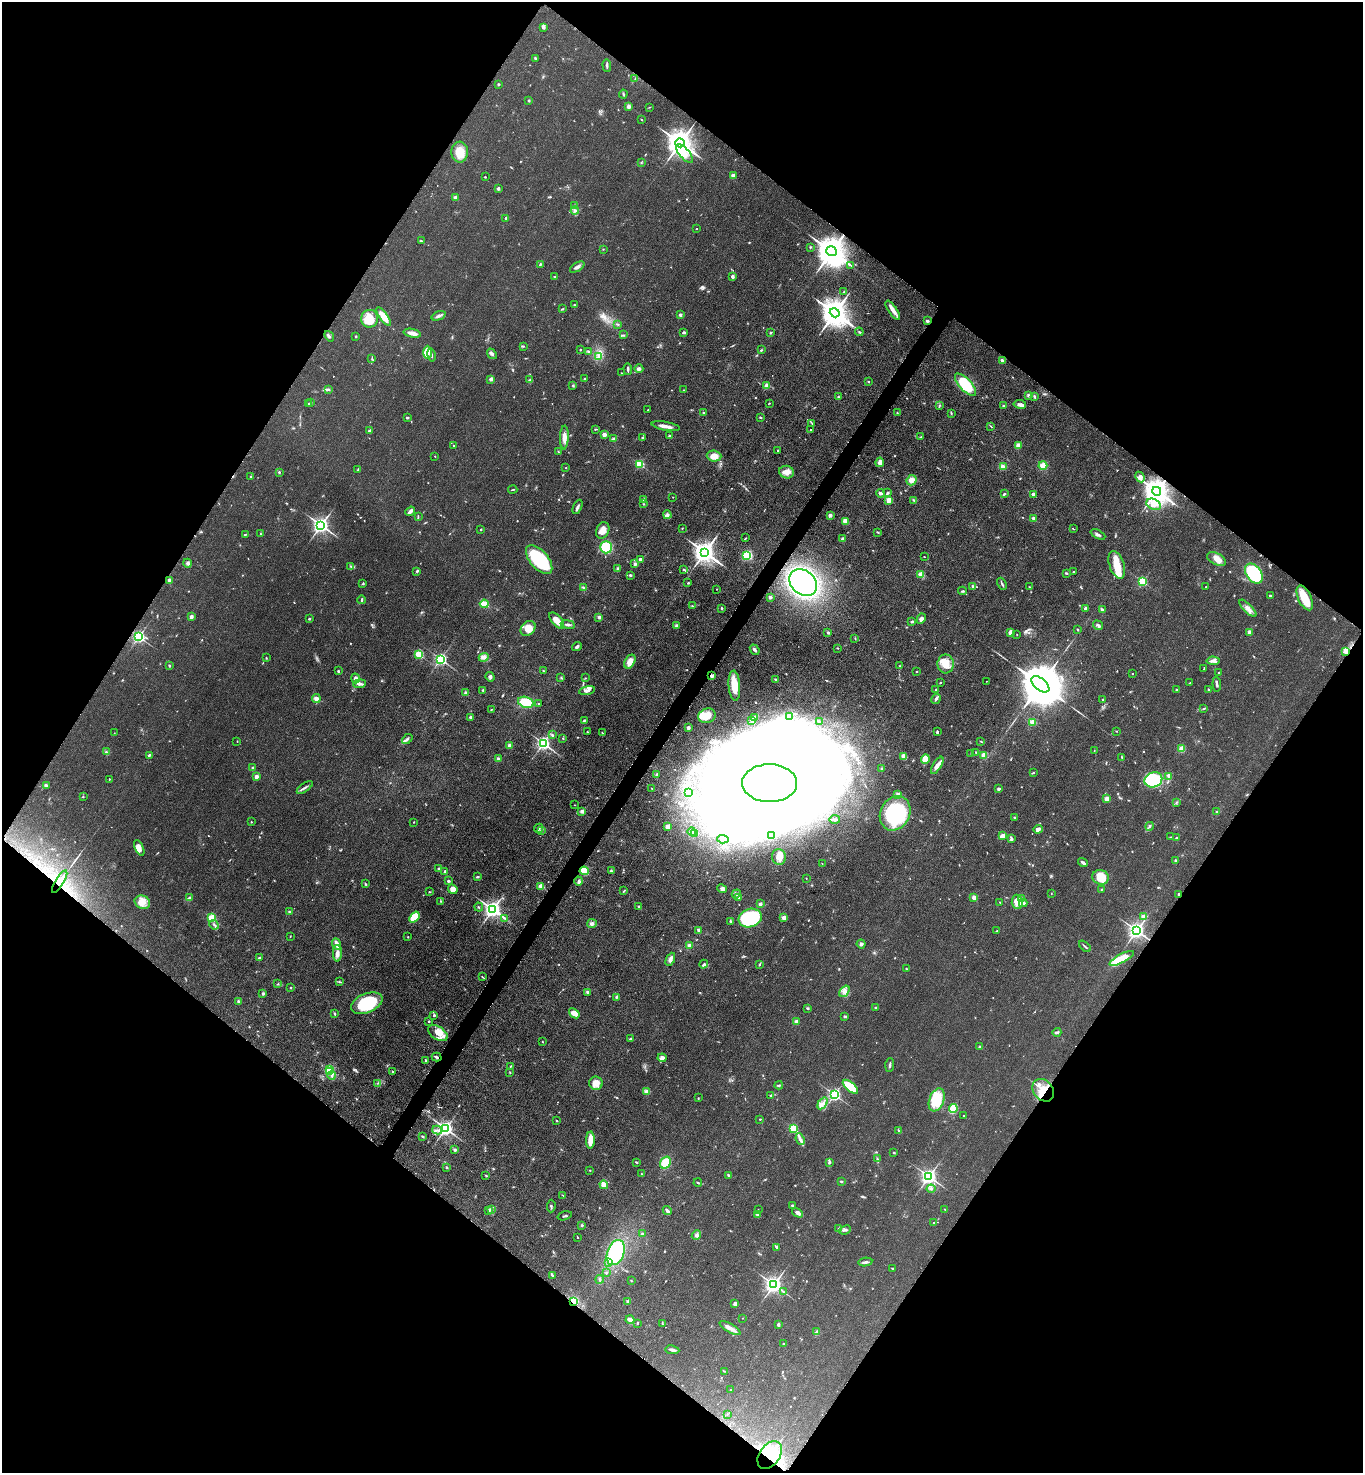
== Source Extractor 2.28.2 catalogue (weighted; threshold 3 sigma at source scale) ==
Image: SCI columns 320-5763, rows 30-5911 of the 5943 x 5939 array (HDU 1 of 3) = the unmasked area's bounding box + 8 px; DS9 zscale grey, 4 x 4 block average (1 PNG px = mean of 4 x 4 image px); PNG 1365 x 1475 px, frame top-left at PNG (2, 2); each listed source drawn as its Kron ellipse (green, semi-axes under 4 px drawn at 4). Shown black and unused: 50% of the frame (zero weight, under 3 of 4 exposures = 3% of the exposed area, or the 3 px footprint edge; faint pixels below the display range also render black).
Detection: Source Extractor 2.28.2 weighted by HDU 2 'WHT'. Background 0.0414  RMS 0.0059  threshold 0.0268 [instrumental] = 3 sigma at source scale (4.5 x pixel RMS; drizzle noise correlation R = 1.50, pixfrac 1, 0.05/0.05 arcsec/px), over >= 5 px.
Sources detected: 873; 6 too faint to see at this stretch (4 x 4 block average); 83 inside a brighter object's white glare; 4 cosmic-ray / hot-pixel residue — neither listed nor drawn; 16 coinciding with a brighter row at this scale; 40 inside a brighter listed object's ellipse — not listed separately; of the other 724, all 500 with FLUX_AUTO >= 1.78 (the completeness limit of this list) listed and drawn (224 fainter detections not listed), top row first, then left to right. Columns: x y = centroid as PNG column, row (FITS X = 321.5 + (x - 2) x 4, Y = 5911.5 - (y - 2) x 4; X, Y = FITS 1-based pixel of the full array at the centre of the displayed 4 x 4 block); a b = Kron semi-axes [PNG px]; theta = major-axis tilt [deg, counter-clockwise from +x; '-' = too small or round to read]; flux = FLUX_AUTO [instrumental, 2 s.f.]
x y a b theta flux
543 27 4 3 - 8.6
535 58 3 2 - 4.9
607 65 6 2 -87 6.7
635 79 3 2 - 2.9
498 84 2 2 - 5.5
623 94 4 2 - 4.3
529 101 3 2 - 3.1
628 106 3 3 - 13
649 107 3 2 - 1.8
642 120 2 2 - 2.1
680 143 5 4 - 5600
460 152 10 8 -87 53
684 153 12 5 -50 31
641 162 2 2 - 2
733 176 2 2 - 56
485 177 2 2 - 2.7
498 189 3 2 - 9.9
455 198 2 2 - 59
575 205 2 2 - 3.3
575 210 4 2 - 6
506 218 2 2 - 22
696 229 2 2 - 2
422 241 3 2 - 2.1
810 247 2 2 - 3.2
603 249 2 2 - 2
831 251 5 4 - 8700
540 264 3 2 - 4.8
850 265 2 2 - 1.8
577 267 8 2 32 9.9
732 276 4 2 - 11
555 277 2 2 - 2.7
844 292 2 2 - 4.2
574 305 2 2 - 2.2
563 309 2 2 - 2.4
893 310 11 3 -55 31
835 313 5 4 - 6700
680 315 4 3 - 5.9
383 316 11 4 -55 50
439 316 7 2 21 11
369 319 9 8 - 71
927 321 3 2 - 7.9
617 324 3 2 - 3.3
683 332 4 3 - 4.9
859 332 4 2 - 4.4
412 333 9 3 -12 23
770 333 3 2 - 4.1
623 335 3 2 - 3.1
329 336 6 2 -53 6.2
356 336 2 2 - 4.7
523 346 3 2 - 3
580 350 2 2 - 3
761 350 3 2 - 2.7
427 352 6 4 -90 26
588 352 3 2 - 3.7
492 354 6 2 -50 7.5
431 355 7 2 -79 7.8
598 356 2 2 - 3.4
372 359 2 2 - 1.9
1002 360 2 2 - 23
628 369 6 2 -86 7.8
639 369 4 4 - 8.7
621 373 2 2 - 2.2
491 379 2 2 - 41
585 379 2 2 - 3.4
530 380 2 2 - 2.3
868 382 2 2 - 5.3
965 385 14 6 -47 150
573 386 3 2 - 3.7
766 386 3 3 - 24
328 389 3 2 - 4.4
683 390 2 2 - 2.5
1028 395 3 3 - 5.8
838 397 3 2 - 2.7
1034 397 3 2 - 6.6
311 402 2 2 - 2.2
769 403 2 2 - 2.5
309 404 2 2 - 3.1
1020 404 6 4 -11 12
939 406 4 2 - 3.8
1003 406 2 2 - 3.5
648 410 2 2 - 3
704 413 3 2 - 2.7
897 413 2 2 - 2.4
951 413 4 2 - 3.6
760 417 3 2 - 3.1
407 418 2 2 - 6
812 423 4 2 - 2.5
666 426 14 2 -10 27
991 426 4 2 - 2.9
595 429 4 2 - 3
811 430 2 2 - 6.5
370 431 3 2 - 10
604 434 2 2 - 64
670 436 3 3 - 5.2
564 437 12 4 88 24
921 437 4 2 - 4.1
642 438 4 2 - 4.2
614 439 3 2 - 12
453 446 2 2 - 1.9
1018 446 4 3 - 18
778 451 2 2 - 2.4
559 452 3 2 - 2.7
435 456 2 2 - 2.4
714 456 7 5 -5 26
880 462 5 3 - 18
640 464 2 2 - 270
1043 465 4 4 - 25
1003 467 4 3 - 9.5
566 468 2 2 - 2.1
358 469 3 2 - 3.8
279 472 2 2 - 9.4
787 472 7 6 - 26
251 477 2 2 - 7.6
1140 477 5 4 - 13
911 480 5 5 - 22
513 490 4 2 - 2.9
1157 491 4 4 - 5500
880 493 4 3 - 6.8
888 493 3 2 - 4.6
1004 494 2 2 - 5.7
1033 494 2 2 - 37
673 497 2 2 - 2.9
644 499 2 2 - 3.2
889 500 2 2 - 100
914 500 4 2 - 3.6
643 504 2 2 - 3
1154 504 7 5 -26 23
577 507 7 2 66 8
410 511 5 2 - 15
667 515 4 3 - 7.2
830 515 2 2 - 45
418 516 3 2 - 3
1033 518 2 2 - 36
846 521 4 3 - 31
321 525 3 3 - 1800
682 528 2 2 - 2.2
481 529 2 2 - 3.3
1073 529 3 2 - 1.9
603 530 8 6 67 30
878 532 3 2 - 3.6
260 534 3 2 - 2.2
1098 534 8 2 -26 11
245 535 3 2 - 3.6
745 538 3 2 - 2.2
843 538 3 2 - 4.8
606 547 6 6 - 130
705 552 4 3 - 3400
747 555 4 3 - 140
924 557 2 2 - 1.8
539 559 17 9 -49 280
1216 559 10 5 -27 28
641 560 4 3 - 9.9
187 563 4 3 - 7.2
635 564 3 3 - 4.9
1117 565 14 7 -71 62
350 566 2 2 - 2
617 568 2 2 - 6.8
684 569 3 2 - 3.7
417 571 3 2 - 5.2
1073 571 2 2 - 2.3
1066 573 3 2 - 3.9
1254 573 11 7 -53 400
921 574 2 2 - 74
630 575 2 2 - 17
169 580 3 2 - 11
803 582 15 12 -40 970
1143 582 2 2 - 390
363 583 3 2 - 3.5
688 583 3 2 - 2.7
1002 584 6 2 -61 5.1
583 587 3 2 - 3.5
973 587 4 2 - 8.2
1029 587 2 2 - 2.1
1206 587 2 2 - 3.4
717 589 2 2 - 1.8
963 591 4 2 - 4.4
1270 596 2 2 - 12
770 597 2 2 - 35
1305 598 13 6 -65 82
361 600 4 2 - 4.8
484 604 4 3 - 42
692 606 3 2 - 2.4
721 608 2 2 - 11
1085 608 3 2 - 5.1
1248 608 11 3 -45 20
1102 610 3 2 - 10
191 617 2 2 - 44
599 617 3 2 - 7.8
309 619 2 2 - 11
921 619 5 3 - 14
557 621 10 5 -50 36
912 621 2 2 - 21
568 625 7 2 -8 9.8
676 625 4 3 - 5.8
1098 625 5 2 - 5.8
528 628 8 6 48 42
1077 629 2 2 - 2.9
828 632 3 2 - 5.5
1011 633 3 3 - 31
1249 633 3 3 - 24
1017 635 2 2 - 2.5
139 637 2 2 - 800
855 638 3 2 - 1.8
577 646 5 2 - 9.7
838 648 2 2 - 2.9
755 650 5 2 - 8.6
1346 651 4 3 - 38
419 654 2 2 - 200
484 657 5 3 - 9.2
266 658 3 2 - 2.7
440 659 2 2 - 790
1213 661 6 3 -4 13
630 662 7 5 60 29
946 664 9 8 - 50
169 666 2 2 - 5.1
900 666 2 2 - 2
1204 669 3 2 - 2.4
543 670 3 2 - 2.7
338 671 2 2 - 4.3
916 672 2 2 - 1.9
1132 673 2 2 - 4.7
1219 673 2 2 - 7.2
712 676 4 3 - 6.8
490 677 5 3 - 6.5
356 678 5 3 - 18
561 678 2 2 - 2
585 678 3 2 - 1.9
776 680 3 2 - 5.1
986 681 2 2 - 2.1
941 683 3 2 - 2.2
1190 683 2 2 - 2.7
360 684 6 3 5 12
1040 684 10 6 -39 27000
1217 684 7 2 -85 6.9
734 686 15 6 -86 72
483 690 2 2 - 3.9
936 690 2 2 - 5.9
1176 690 2 2 - 4.3
1209 690 4 2 - 3.7
587 691 8 3 11 11
465 693 2 2 - 34
316 698 4 3 - 21
936 699 5 3 - 9
1103 699 2 2 - 9.1
526 702 8 5 -16 130
538 703 2 2 - 2.2
1204 709 4 2 - 3.3
491 710 2 2 - 2.4
707 716 9 7 18 40
471 717 3 3 - 6.3
754 717 2 2 - 2.7
790 717 3 2 - 2.9
584 720 3 2 - 4.1
752 720 3 2 - 4
820 722 3 2 - 2.1
1033 722 2 2 - 170
688 728 2 2 - 38
1116 731 2 2 - 2.1
587 732 3 2 - 3.1
937 732 4 2 - 4.1
114 733 2 2 - 1.9
602 733 3 2 - 2.8
552 735 2 2 - 4.4
563 738 2 2 - 2.9
407 739 6 2 43 6.9
237 741 2 2 - 1.9
981 741 3 2 - 2.7
543 743 2 2 - 1100
509 745 4 3 - 8
1182 749 4 3 - 30
1094 750 2 2 - 2.2
106 752 3 3 - 4.3
976 752 3 2 - 1.8
971 754 3 2 - 2.6
149 755 2 2 - 6.1
984 755 4 4 - 17
904 757 4 3 - 28
1122 757 3 2 - 2.3
498 758 2 2 - 5.8
925 759 5 4 - 53
937 765 10 3 59 23
253 768 2 2 - 27
882 769 3 2 - 5.5
1033 773 3 2 - 2.7
657 775 2 2 - 11
1169 776 3 2 - 23
256 777 2 2 - 47
109 779 2 2 - 5.7
1153 780 9 7 21 210
770 783 27 19 -1 7700
46 785 3 2 - 7.4
305 787 9 2 35 8.8
652 789 2 2 - 3.1
999 789 3 2 - 6.7
688 792 2 2 - 3.7
898 795 4 3 - 7.9
83 797 2 2 - 1.9
1107 799 2 2 - 120
1177 802 2 2 - 2.7
575 805 2 2 - 2.6
582 811 2 2 - 56
1217 812 2 2 - 13
895 813 18 14 61 300
1015 818 3 2 - 3.5
835 819 5 3 - 9.5
251 822 2 2 - 5
414 822 2 2 - 1.8
668 826 2 2 - 81
1149 826 4 2 - 5.9
539 828 5 2 - 5.6
1038 829 5 3 - 15
542 831 2 2 - 2.2
692 832 4 2 - 5.5
694 834 4 2 - 6.3
772 836 2 2 - 2.5
1003 836 4 3 - 21
1170 837 2 2 - 1.9
1012 838 4 2 - 5
1176 838 3 2 - 3.1
723 839 6 2 -5 6.4
139 848 8 3 -65 20
779 857 8 7 - 35
1175 860 2 2 - 3.4
1083 862 5 2 - 11
822 863 2 2 - 2.1
439 869 3 3 - 5.2
445 871 2 2 - 28
584 871 5 4 - 68
611 871 3 2 - 4.2
477 877 3 2 - 4.8
1101 877 8 7 - 74
806 878 2 2 - 1.9
448 881 3 3 - 4.8
579 881 4 3 - 6.2
60 882 13 4 58 36
365 884 3 2 - 3.6
541 886 2 2 - 130
453 889 5 4 - 25
722 889 5 3 - 7.6
1102 889 2 2 - 2.3
624 891 4 2 - 2.8
429 892 2 2 - 2.8
736 894 5 3 - 8
1051 894 2 2 - 2
1179 894 2 2 - 21
738 897 2 2 - 82
189 898 4 2 - 4.7
974 898 4 3 - 17
1022 899 3 2 - 3.6
440 901 2 2 - 2.1
142 902 8 6 -25 28
1000 902 2 2 - 3.7
1017 902 7 5 -85 57
1023 903 4 3 - 10
760 904 2 2 - 29
639 906 2 2 - 12
479 907 4 2 - 2.2
493 909 3 3 - 2100
289 912 3 2 - 4.7
414 917 6 4 50 68
784 917 2 2 - 61
1143 917 2 2 - 60
211 918 2 2 - 270
505 918 3 2 - 2.4
750 918 12 9 18 330
730 921 2 2 - 2.5
592 923 5 4 - 12
214 925 5 2 - 4.5
699 930 4 2 - 10
996 931 2 2 - 2.6
1137 931 3 2 - 1800
290 936 2 2 - 1.9
408 937 2 2 - 1.8
337 944 6 3 -67 30
861 944 4 3 - 6.6
689 946 4 3 - 6.6
1085 946 7 2 -42 6.2
337 953 8 4 89 17
260 957 3 2 - 2.9
1122 958 13 4 28 79
670 959 7 4 66 13
704 964 4 2 - 5.7
760 964 4 2 - 3.5
906 969 2 2 - 2.3
482 977 3 2 - 2.7
340 982 3 2 - 2.7
278 984 3 2 - 2.9
290 988 2 2 - 6.4
844 991 6 3 53 14
588 992 4 3 - 4.9
263 994 3 2 - 4.4
616 997 3 2 - 3.6
238 1002 4 2 - 5.5
367 1003 16 9 22 170
807 1008 3 2 - 3.8
875 1008 2 2 - 12
574 1013 6 4 -39 26
334 1014 4 2 - 3.9
434 1015 2 2 - 13
845 1017 3 3 - 5.6
429 1021 2 2 - 5.3
797 1022 2 2 - 56
1057 1032 4 2 - 6.5
438 1033 11 6 -34 44
630 1039 2 2 - 4.7
542 1041 2 2 - 2.5
980 1047 3 3 - 7.6
437 1057 5 2 - 5.8
662 1058 4 3 - 16
425 1060 2 2 - 5.6
890 1065 7 2 86 6.6
510 1066 2 2 - 2.2
330 1069 2 2 - 180
330 1071 2 2 - 160
392 1071 2 2 - 4.9
510 1072 2 2 - 3
332 1075 4 2 - 6.6
378 1083 2 2 - 2.1
596 1083 7 6 - 33
779 1085 4 2 - 4.5
850 1087 9 4 -41 92
1043 1090 12 9 -52 71
647 1092 4 4 - 15
834 1095 2 2 - 870
771 1096 2 2 - 6.9
698 1098 2 2 - 2.1
937 1100 12 7 69 120
823 1103 6 3 55 11
953 1109 4 3 - 92
963 1116 2 2 - 2.2
760 1119 2 2 - 4.9
556 1120 3 2 - 2.5
793 1128 2 2 - 270
446 1129 2 2 - 1400
437 1130 5 2 - 6.1
898 1130 3 2 - 2.6
422 1136 3 2 - 3.1
800 1139 6 4 -69 12
590 1140 8 3 87 53
455 1150 2 2 - 16
894 1153 2 2 - 3.1
877 1159 3 2 - 2.9
636 1162 3 2 - 3
829 1162 4 2 - 5.5
665 1163 6 5 - 66
447 1167 2 2 - 3.3
590 1170 2 2 - 1.8
641 1174 2 2 - 1.8
486 1176 4 2 - 3
729 1176 3 2 - 3.4
929 1176 2 2 - 1500
841 1181 3 2 - 2.9
698 1183 4 2 - 3.1
604 1185 4 3 - 29
931 1189 4 2 - 4.9
563 1196 2 2 - 2.5
792 1205 3 2 - 6
551 1206 6 2 87 4.6
491 1209 3 2 - 4
945 1209 2 2 - 2
489 1210 3 2 - 3.8
758 1210 2 2 - 2.3
667 1211 4 3 - 7.1
797 1213 6 3 -29 13
757 1214 3 3 - 5.3
565 1216 7 2 14 4.3
934 1223 2 2 - 2
582 1225 2 2 - 3.9
838 1229 2 2 - 2
845 1230 6 3 24 6.8
642 1234 2 2 - 4
696 1235 5 3 - 8.8
577 1237 2 2 - 2.4
777 1247 3 2 - 11
616 1253 13 8 68 200
608 1262 4 2 - 5.9
865 1262 7 2 9 8
893 1269 3 2 - 2.9
606 1273 2 2 - 5.2
552 1275 4 2 - 4.7
600 1279 4 2 - 5.5
631 1281 2 2 - 2
774 1285 3 3 - 1900
784 1292 3 2 - 2.6
574 1301 4 3 - 63
628 1301 2 2 - 12
735 1304 4 3 - 9.9
742 1318 2 2 - 2.7
630 1319 4 3 - 15
637 1323 3 2 - 2.6
663 1324 3 2 - 2.2
778 1324 3 2 - 5.5
730 1328 12 3 -30 20
817 1332 4 3 - 7
783 1344 2 2 - 3.9
672 1350 7 2 -8 10
724 1371 2 2 - 2.2
730 1390 3 2 - 2
727 1414 2 2 - 1.8
770 1455 15 10 55 170
Overlapping masked pixels (flux is a lower limit): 11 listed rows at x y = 831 251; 1157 491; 1346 651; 712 676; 584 871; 60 882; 1179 894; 437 1057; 1043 1090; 574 1301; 770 1455
Diffuse or blended objects may show on this block-average render without a row.